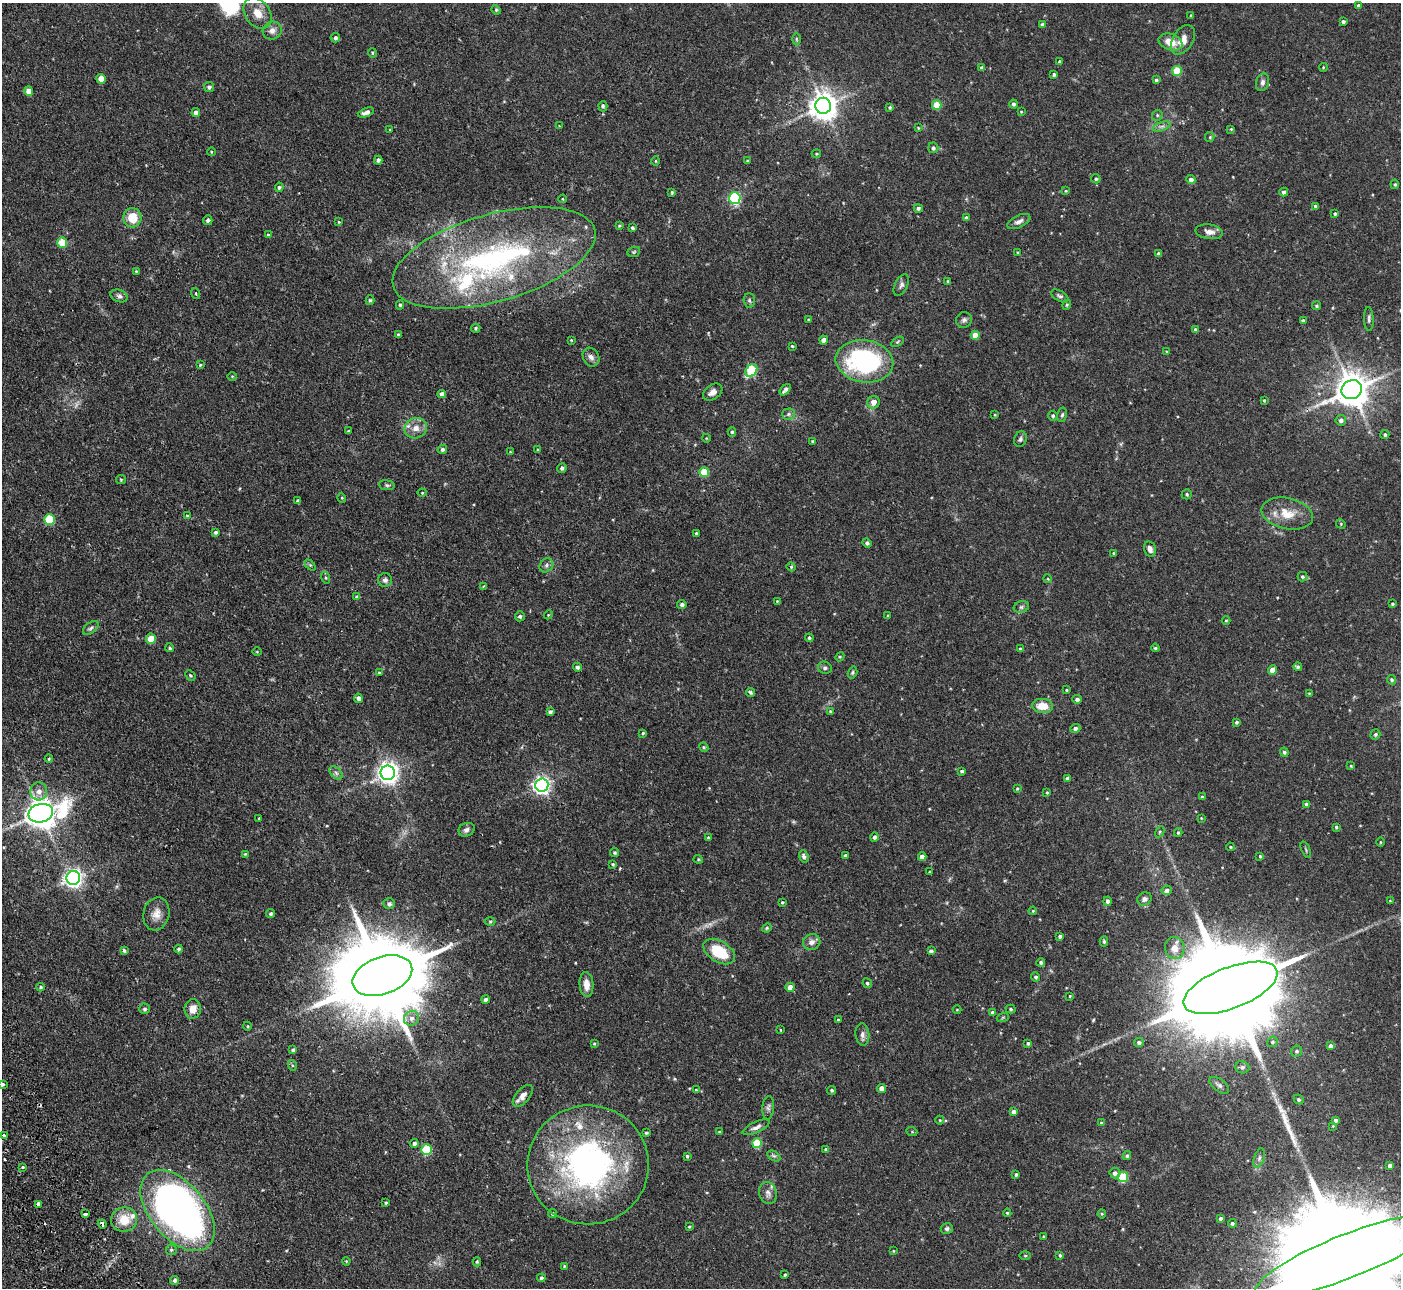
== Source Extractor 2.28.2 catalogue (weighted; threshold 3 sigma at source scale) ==
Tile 7 of 4 x 4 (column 3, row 2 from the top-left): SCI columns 2852-4250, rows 2752-4037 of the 5702 x 5634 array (HDU 1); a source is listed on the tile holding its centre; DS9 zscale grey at full resolution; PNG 1403 x 1290 px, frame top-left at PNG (2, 3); each listed source drawn as its Kron ellipse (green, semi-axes under 4 px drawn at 4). Shown black and unused: <1% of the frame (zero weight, under 2 of 3 exposures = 3% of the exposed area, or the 3 px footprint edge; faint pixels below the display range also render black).
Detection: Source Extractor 2.28.2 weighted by HDU 2 'WHT'; one run over the whole footprint, this tile lists its part. Background 0.0933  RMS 0.0062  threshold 0.028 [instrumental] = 3 sigma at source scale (4.5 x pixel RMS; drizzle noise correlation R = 1.50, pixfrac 1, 0.05/0.05 arcsec/px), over >= 5 px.
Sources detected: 336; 1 too faint to see at this stretch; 1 inside a brighter object's white glare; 1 cosmic-ray / hot-pixel residue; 1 long thin detection or spike segment (spike, bleed or trail) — neither listed nor drawn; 8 inside a brighter listed object's ellipse — not listed separately; the other 324 listed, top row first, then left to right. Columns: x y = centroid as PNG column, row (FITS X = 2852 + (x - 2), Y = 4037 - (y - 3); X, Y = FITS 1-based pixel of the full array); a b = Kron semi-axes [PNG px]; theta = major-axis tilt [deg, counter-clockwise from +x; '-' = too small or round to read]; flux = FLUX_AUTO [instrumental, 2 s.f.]
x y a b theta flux
1358 6 4 3 - 1.1
496 10 5 4 - 0.66
258 13 17 12 -54 8.2
1191 15 3 3 - 0.61
1343 22 3 3 - 1.5
1042 25 4 4 - 1.2
272 30 9 8 - 3.5
335 38 5 4 - 1.3
796 39 6 4 -89 0.82
1183 40 16 10 58 6.8
1171 42 12 8 -19 8.3
372 53 5 3 - 0.61
1059 62 3 3 - 0.83
1323 67 4 3 - 0.47
982 68 4 4 - 1.9
1177 71 5 5 - 22
1054 74 3 3 - 0.88
101 79 5 4 - 8.4
1156 80 4 4 - 1.2
1262 82 9 6 73 2.2
209 87 5 5 - 1.6
29 91 4 4 - 4.5
1013 104 4 4 - 1.3
937 105 5 5 - 12
603 106 5 4 - 0.94
823 106 8 8 - 770
890 107 3 3 - 0.81
366 112 8 4 20 2.2
1021 112 3 2 - 0.42
196 113 4 4 - 3.6
1157 115 5 5 - 0.91
559 126 3 2 - 0.68
1162 126 9 4 19 1.8
918 128 3 2 - 0.52
1231 129 3 3 - 0.46
390 130 2 2 - 0.48
1210 137 5 4 - 0.75
933 148 5 5 - 1.5
211 152 4 3 - 0.51
816 154 4 3 - 0.67
378 160 4 4 - 1.5
656 161 5 3 - 0.55
747 161 3 3 - 0.71
1096 179 5 4 - 0.95
1191 180 4 4 - 2.4
1395 184 5 4 - 0.76
279 187 5 4 - 1.1
1066 191 3 3 - 0.6
672 192 4 3 - 0.73
1284 192 4 4 - 1.8
735 198 6 5 - 74
563 199 4 3 - 0.41
1315 206 4 3 - 1.2
918 208 4 4 - 1.3
1335 214 4 3 - 0.91
132 218 9 9 - 12
966 218 4 4 - 1.3
208 220 5 4 - 1.6
339 222 4 4 - 0.58
1019 222 12 6 26 2.5
619 226 4 3 - 0.63
632 228 3 3 - 1
1209 232 14 7 -8 3.7
268 235 3 3 - 1.9
62 242 5 5 - 18
634 252 6 5 - 0.84
1018 253 4 3 - 0.6
1159 254 4 4 - 1.4
494 258 105 43 16 160
136 271 4 4 - 0.48
948 281 3 3 - 0.67
901 285 11 6 63 2.1
196 293 5 3 - 0.55
119 296 9 6 -20 1.8
1060 296 9 5 -31 1.3
370 300 5 4 - 0.86
749 300 7 5 -88 1.2
400 305 4 4 - 0.93
1067 305 5 4 - 0.81
1316 306 4 4 - 0.95
1369 319 12 5 -88 1.5
808 320 4 3 - 0.53
964 320 8 7 - 1.7
1303 321 4 3 - 1.1
476 328 5 4 - 0.87
1195 329 4 3 - 0.86
398 334 4 3 - 0.74
975 335 4 4 - 9
571 340 4 3 - 0.46
824 340 4 4 - 3.3
897 342 7 4 31 0.81
792 346 3 3 - 0.6
1167 352 4 3 - 0.69
591 357 10 7 -59 2.8
864 361 29 21 -8 83
200 365 4 3 - 0.68
751 370 7 5 52 44
232 376 5 3 - 0.55
785 390 7 4 47 2.2
1352 390 10 9 - 1300
713 392 10 7 35 3.4
442 394 4 4 - 2.6
1264 400 4 3 - 0.58
873 402 6 6 - 3.8
788 414 6 5 - 1.3
995 415 4 3 - 0.48
1062 415 7 4 79 1
1053 416 5 4 - 1.1
1341 420 5 5 - 1.8
416 428 11 10 - 5.3
348 431 4 3 - 0.44
732 432 4 4 - 0.9
1385 435 4 4 - 1.1
706 438 4 3 - 0.45
1020 439 8 6 73 1.4
813 441 4 3 - 0.55
442 449 5 4 - 1.4
538 450 4 3 - 0.87
510 452 4 3 - 0.56
562 468 5 4 - 1.6
704 472 5 5 - 15
121 480 5 4 - 0.66
387 485 8 5 -8 1.1
422 493 4 4 - 0.54
1187 494 5 5 - 1
342 498 5 3 - 0.55
298 501 4 4 - 1.9
1287 514 26 15 -12 12
187 516 4 4 - 0.67
50 519 5 5 - 31
1341 524 5 4 - 0.61
216 532 4 4 - 1.3
696 533 3 3 - 0.8
867 543 4 4 - 1.4
1150 549 8 5 -78 2.7
1113 553 3 2 - 0.48
310 565 6 4 -45 0.85
546 565 7 6 - 1.7
791 567 4 4 - 0.64
1302 577 5 5 - 1
326 578 6 4 -73 0.84
1048 579 4 3 - 0.49
385 580 7 7 - 1.9
483 586 3 2 - 0.8
357 597 4 4 - 1.4
777 601 3 3 - 0.43
1392 604 4 3 - 0.84
682 605 4 4 - 1.8
1021 607 8 5 17 1.4
548 615 5 3 - 0.51
520 616 5 5 - 1.2
888 616 3 3 - 0.59
1226 620 4 3 - 0.5
91 628 9 5 37 1.6
809 638 4 3 - 0.98
151 639 5 5 - 14
170 648 4 4 - 0.88
1155 648 4 3 - 0.86
1020 649 3 3 - 0.78
257 652 4 3 - 0.48
840 657 5 4 - 0.71
577 667 4 4 - 1.5
1298 667 4 4 - 1
825 668 7 6 - 1.4
1273 670 4 4 - 8
852 672 6 4 72 0.89
379 673 4 3 - 0.61
190 675 6 4 -48 0.89
1392 680 5 4 - 1.1
1066 690 3 3 - 0.63
750 692 5 3 - 1.1
1309 693 3 3 - 0.47
358 698 4 4 - 2
1077 699 4 4 - 1.7
1043 706 10 7 -4 9.2
830 711 4 4 - 0.64
550 712 4 4 - 1.4
1236 722 4 3 - 1
1075 728 5 4 - 1.6
643 733 4 3 - 0.74
1375 734 5 5 - 0.92
704 747 5 4 - 0.73
1284 752 5 4 - 1.1
49 759 4 3 - 0.61
1351 766 3 3 - 0.54
961 771 3 3 - 0.87
336 773 8 5 -46 1.4
388 773 7 7 - 400
1067 778 4 3 - 1.3
542 785 6 6 - 220
1017 788 4 3 - 0.58
39 791 9 8 - 4
1047 793 4 3 - 0.67
1202 797 4 3 - 0.84
1306 804 4 4 - 1.4
41 813 12 9 13 890
259 818 3 3 - 0.55
1201 818 3 2 - 0.4
1336 827 4 3 - 0.8
467 830 8 6 22 2
1160 832 6 4 62 0.78
1178 833 4 3 - 0.86
874 837 5 4 - 1.7
708 838 4 3 - 0.78
1381 842 4 3 - 0.5
1230 847 4 3 - 0.6
1306 849 9 3 -69 0.78
615 853 4 4 - 0.95
245 854 4 4 - 0.63
804 856 6 4 -70 1.6
845 856 4 3 - 1.5
1260 856 4 4 - 0.77
922 857 4 4 - 3.8
698 859 4 4 - 0.61
613 864 4 3 - 0.66
929 872 4 2 - 0.41
73 878 7 7 - 280
1167 890 5 4 - 1.9
1144 899 7 6 - 1.8
1107 901 4 4 - 1.5
1390 901 3 3 - 0.44
782 902 3 2 - 0.62
389 904 6 5 - 1.8
1033 911 4 3 - 0.57
156 914 17 13 77 5.7
271 914 4 4 - 1
490 921 5 3 - 0.64
767 928 5 4 - 0.71
1060 936 3 3 - 1.3
1104 941 5 4 - 0.99
812 942 9 8 - 3.1
1175 948 11 9 -76 5.8
179 949 4 4 - 1.1
124 951 4 3 - 1.1
931 951 4 4 - 1.5
719 952 17 10 -32 23
1041 962 4 4 - 1.2
382 976 31 18 20 11000
1036 977 4 4 - 1.2
867 983 5 4 - 0.98
586 984 12 7 -87 5.4
41 987 4 3 - 0.75
790 987 4 4 - 4.1
1231 988 50 20 21 22000
1070 996 3 3 - 1
486 1000 4 4 - 1.9
144 1009 5 5 - 1.3
193 1009 10 8 81 5.7
1010 1009 5 4 - 0.87
957 1010 4 3 - 0.44
992 1012 4 4 - 1.4
1003 1017 6 4 19 0.69
411 1018 8 7 - 3
838 1020 4 3 - 0.61
247 1026 4 3 - 0.53
780 1030 3 2 - 0.44
862 1035 11 7 -84 2.3
1272 1042 5 5 - 1.1
1028 1043 4 3 - 1
1139 1043 5 4 - 1.8
594 1044 3 2 - 0.54
1330 1046 4 4 - 1.9
293 1050 4 4 - 1.4
1297 1051 6 5 - 1.1
292 1065 5 3 - 0.68
1242 1067 7 6 - 1.6
2 1084 3 3 - 3
1219 1085 11 6 -36 1.7
881 1088 4 4 - 4.3
696 1090 3 3 - 0.55
832 1090 4 4 - 0.93
523 1096 13 7 50 3.7
1299 1099 5 4 - 1.2
768 1108 12 5 86 1.8
1013 1112 4 4 - 2.3
940 1120 4 4 - 0.56
1336 1120 4 4 - 1.3
1101 1123 4 3 - 0.7
1333 1126 3 3 - 0.42
756 1127 15 5 25 2.5
719 1132 4 3 - 0.43
912 1132 5 3 - 0.59
646 1133 3 3 - 0.96
3 1135 3 3 - 1.9
414 1143 4 4 - 1.9
757 1143 5 5 - 21
826 1149 4 4 - 1.1
427 1150 5 5 - 33
687 1156 4 3 - 0.85
774 1156 7 4 -32 1.1
1127 1156 4 4 - 1
1259 1158 10 5 72 1.7
588 1165 61 59 5 180
1390 1165 4 4 - 1.9
23 1167 3 3 - 1.8
1115 1173 5 5 - 2.1
1016 1175 3 3 - 1.1
1123 1177 5 5 - 30
768 1193 11 8 -72 2.8
386 1203 3 3 - 0.93
38 1204 4 3 - 12
178 1210 47 27 -50 390
1007 1213 4 4 - 0.73
85 1214 4 3 - 6.5
553 1214 4 4 - 1.2
1102 1214 4 4 - 0.66
1220 1218 4 4 - 1.4
124 1220 13 12 - 12
1232 1223 4 4 - 1
102 1224 4 3 - 2.4
689 1227 4 3 - 0.6
947 1228 6 5 - 1.2
1044 1236 3 3 - 0.94
171 1250 5 5 - 1.1
893 1251 3 3 - 0.48
1060 1255 4 3 - 0.65
1025 1256 5 3 - 0.54
1348 1256 99 22 21 46000
346 1261 4 3 - 0.5
477 1262 4 4 - 0.8
564 1266 3 3 - 0.58
785 1275 3 3 - 0.84
541 1278 4 4 - 1.1
175 1281 5 4 - 1.7
Overlapping masked pixels (flux is a lower limit): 2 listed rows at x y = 382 976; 102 1224
Isophote crosses this tile's border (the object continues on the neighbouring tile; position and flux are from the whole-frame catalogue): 2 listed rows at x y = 2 1084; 1348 1256